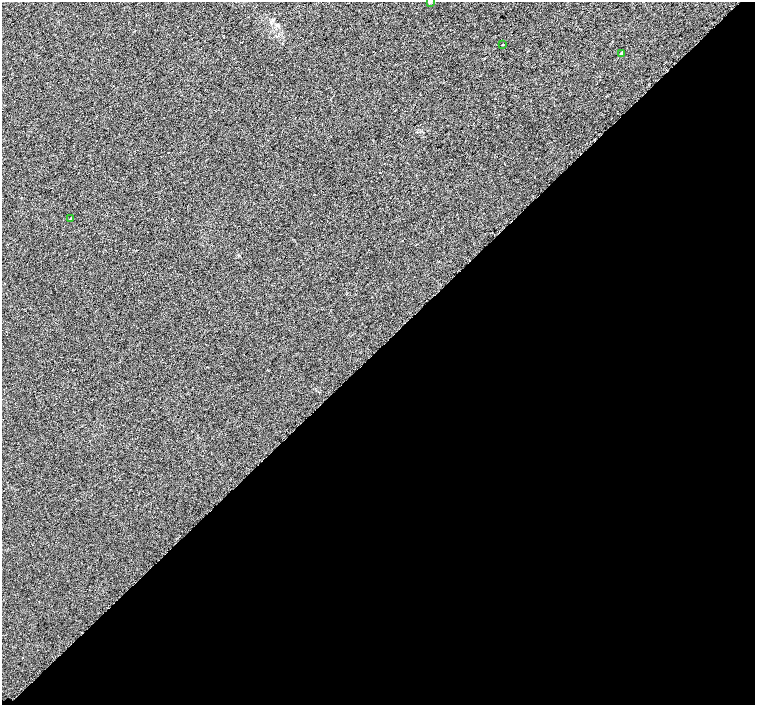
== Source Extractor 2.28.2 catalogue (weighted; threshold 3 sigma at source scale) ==
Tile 15 of 4 x 4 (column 3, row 4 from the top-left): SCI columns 3066-4571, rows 207-1612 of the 6096 x 6087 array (HDU 1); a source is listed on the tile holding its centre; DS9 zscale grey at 2 x 2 block average (1 PNG px = mean of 2 x 2 image px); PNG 757 x 707 px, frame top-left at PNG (2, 2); each listed source drawn as its Kron ellipse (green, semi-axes under 4 px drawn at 4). Shown black and unused: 51% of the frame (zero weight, under 2 of 3 exposures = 2% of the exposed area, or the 3 px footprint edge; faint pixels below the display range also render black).
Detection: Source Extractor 2.28.2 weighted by HDU 2 'WHT'; one run over the whole footprint, this tile lists its part. Background 0.00785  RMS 0.0056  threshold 0.0252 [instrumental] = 3 sigma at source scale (4.5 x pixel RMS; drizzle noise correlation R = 1.50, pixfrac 1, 0.0396/0.0396 arcsec/px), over >= 5 px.
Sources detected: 5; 1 cosmic-ray / hot-pixel residue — neither listed nor drawn; the other 4 listed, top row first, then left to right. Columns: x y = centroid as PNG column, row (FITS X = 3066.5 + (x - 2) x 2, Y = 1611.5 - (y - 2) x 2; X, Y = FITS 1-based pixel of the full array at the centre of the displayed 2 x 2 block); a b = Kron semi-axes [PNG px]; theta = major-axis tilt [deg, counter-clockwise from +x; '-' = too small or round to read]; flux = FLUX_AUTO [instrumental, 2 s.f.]
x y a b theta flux
430 2 4 3 - 1.7
502 45 2 2 - 2.3
621 53 3 2 - 2.9
70 218 3 2 - 5.5
Isophote crosses this tile's border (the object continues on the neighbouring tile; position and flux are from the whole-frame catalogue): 1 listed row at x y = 430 2